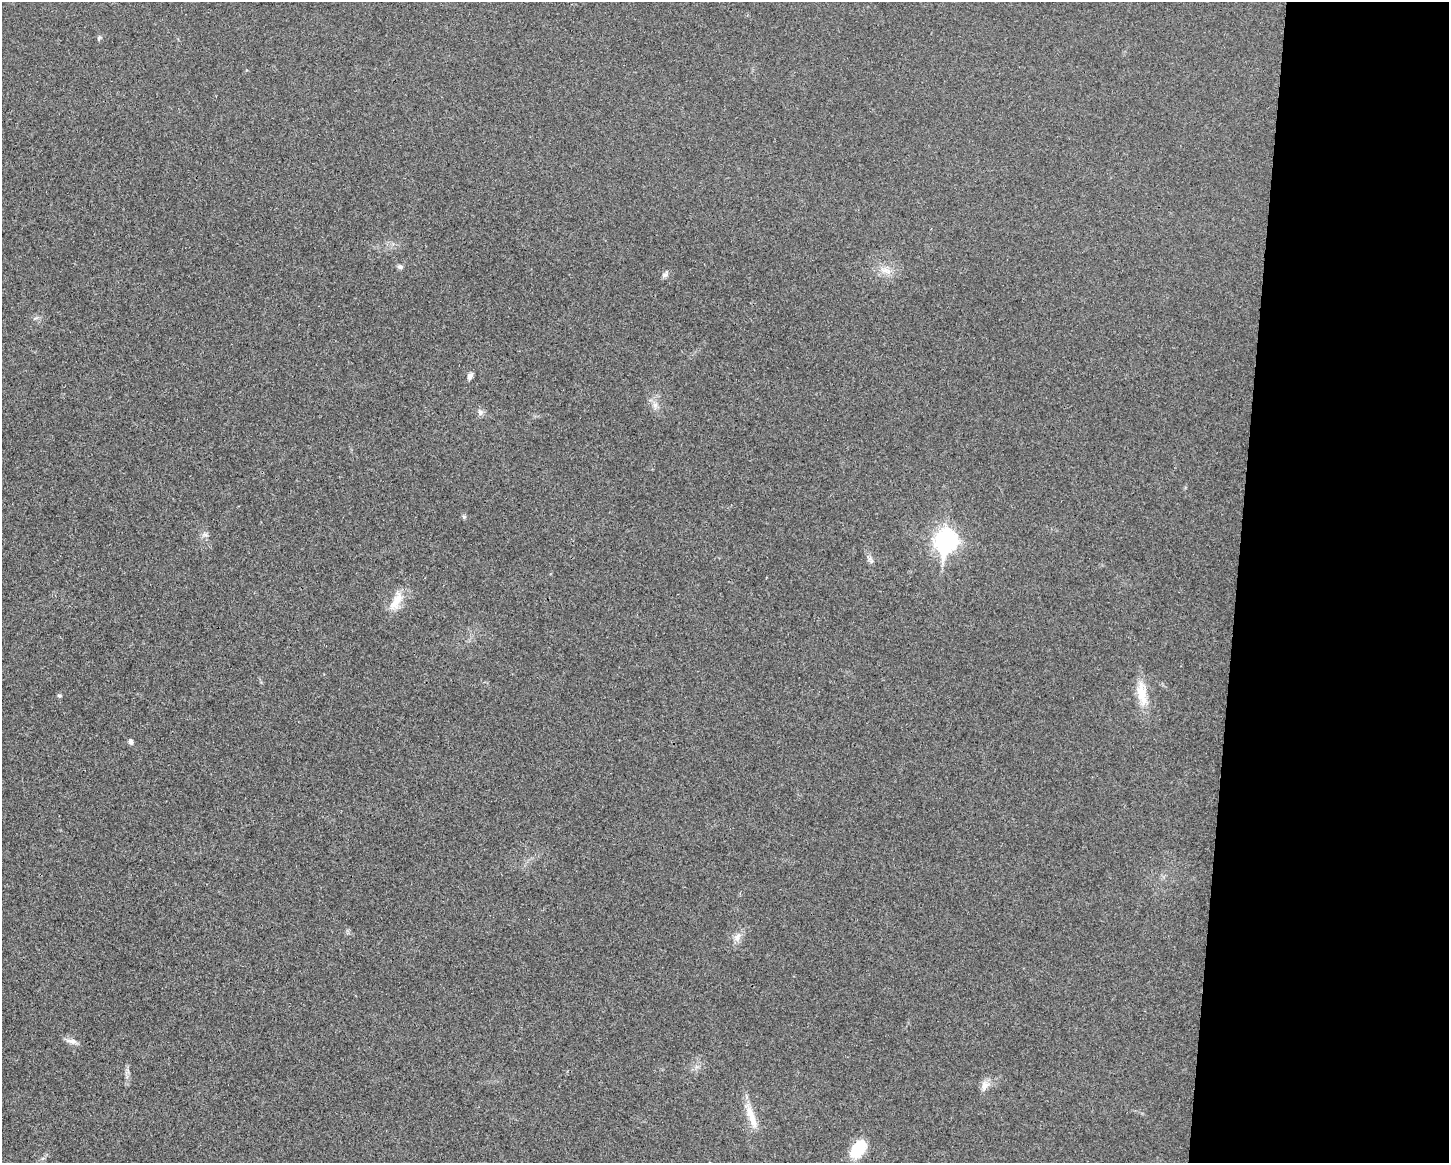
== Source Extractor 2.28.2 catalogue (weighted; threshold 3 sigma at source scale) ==
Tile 9 of 3 x 4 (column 3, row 3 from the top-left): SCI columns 3119-4565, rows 1196-2356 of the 4705 x 4716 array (HDU 1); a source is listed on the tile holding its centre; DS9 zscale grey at full resolution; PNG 1451 x 1165 px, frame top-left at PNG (2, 2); no overlay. Shown black and unused: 15% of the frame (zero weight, under 3 of 4 exposures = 3% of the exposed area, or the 3 px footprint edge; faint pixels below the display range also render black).
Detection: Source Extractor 2.28.2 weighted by HDU 2 'WHT'; one run over the whole footprint, this tile lists its part. Background 0.0234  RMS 0.0057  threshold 0.0255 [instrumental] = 3 sigma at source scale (4.5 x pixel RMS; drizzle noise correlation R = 1.50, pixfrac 1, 0.05/0.05 arcsec/px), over >= 5 px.
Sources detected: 20; all 20 listed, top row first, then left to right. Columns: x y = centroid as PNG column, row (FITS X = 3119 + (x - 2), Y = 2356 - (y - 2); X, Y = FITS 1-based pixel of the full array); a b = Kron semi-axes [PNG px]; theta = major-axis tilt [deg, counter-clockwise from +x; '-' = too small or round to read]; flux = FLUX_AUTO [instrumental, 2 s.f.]
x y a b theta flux
99 38 6 5 - 0.91
400 267 7 6 - 1.3
885 270 19 7 -16 4.9
665 274 10 6 46 1.6
470 376 9 6 64 2.1
655 405 7 6 - 1.9
480 412 9 7 -63 1.9
464 517 5 5 - 0.89
205 534 10 4 -11 1.2
945 541 10 8 83 280
870 559 7 6 - 1.6
397 600 29 11 64 9.3
1142 693 36 13 -81 12
59 696 6 4 -3 0.79
131 742 5 4 - 2.2
737 937 13 8 68 3.6
71 1041 16 6 -10 2.8
985 1086 15 9 73 4
751 1117 39 8 -70 9.6
858 1149 19 12 58 19